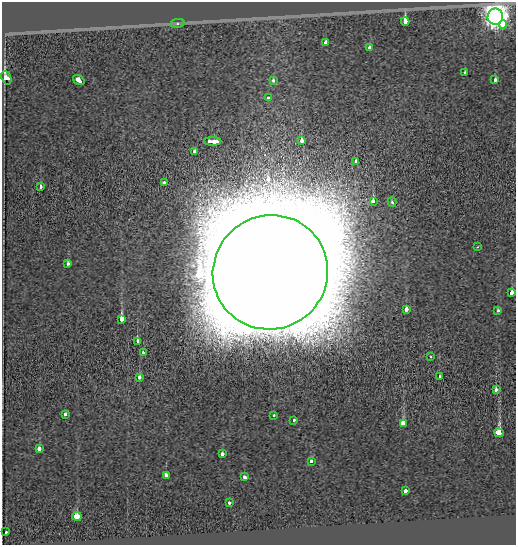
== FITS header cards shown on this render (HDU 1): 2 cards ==
NAXIS1  =                  514
NAXIS2  =                  543

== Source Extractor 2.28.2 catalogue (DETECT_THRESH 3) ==
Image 514 x 543 px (HDU 1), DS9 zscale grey, 1 PNG px = 1 image px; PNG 518 x 547 px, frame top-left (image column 1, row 543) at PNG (2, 2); each listed source drawn as its Kron ellipse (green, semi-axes under 4 px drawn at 4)
Background -0.186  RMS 0.073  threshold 0.218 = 3 sigma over >= 5 px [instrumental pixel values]
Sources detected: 47; all 47 listed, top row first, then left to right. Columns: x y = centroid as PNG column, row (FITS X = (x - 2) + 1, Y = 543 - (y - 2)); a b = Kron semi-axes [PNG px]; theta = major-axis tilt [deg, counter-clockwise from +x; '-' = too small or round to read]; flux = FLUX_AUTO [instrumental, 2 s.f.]
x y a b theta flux
495 17 8 8 - 5500
405 21 4 3 - 430
177 23 7 4 8 9.2
503 24 4 4 - 140
326 42 3 3 - 69
369 48 3 3 - 48
465 73 3 3 - 15
6 78 7 5 -68 140
79 80 6 3 -36 140
495 80 3 3 - 33
273 81 3 3 - 28
268 98 3 3 - 32
301 140 4 3 - 100
213 141 9 3 0 380
194 152 4 3 - 49
355 161 3 3 - 49
164 183 3 3 - 75
40 186 3 3 - 87
373 201 4 3 - 66
392 202 5 3 - 7.5
478 247 3 2 - 4.5
68 264 3 3 - 24
270 272 58 57 - 500000
512 293 3 3 - 69
406 309 3 3 - 93
498 311 3 3 - 25
122 319 4 3 - 410
137 341 4 3 - 88
143 352 3 2 - 37
430 357 3 3 - 14
140 377 3 3 - 100
439 377 3 3 - 33
496 390 3 3 - 180
65 414 3 3 - 68
274 415 3 3 - 37
294 420 3 3 - 20
403 423 4 3 - 310
499 433 5 4 - 640
39 449 3 3 - 180
222 454 3 3 - 55
311 461 3 3 - 44
166 475 4 3 - 65
244 477 4 3 - 59
405 491 3 3 - 56
229 502 3 3 - 50
77 516 5 3 - 340
6 532 3 2 - 15